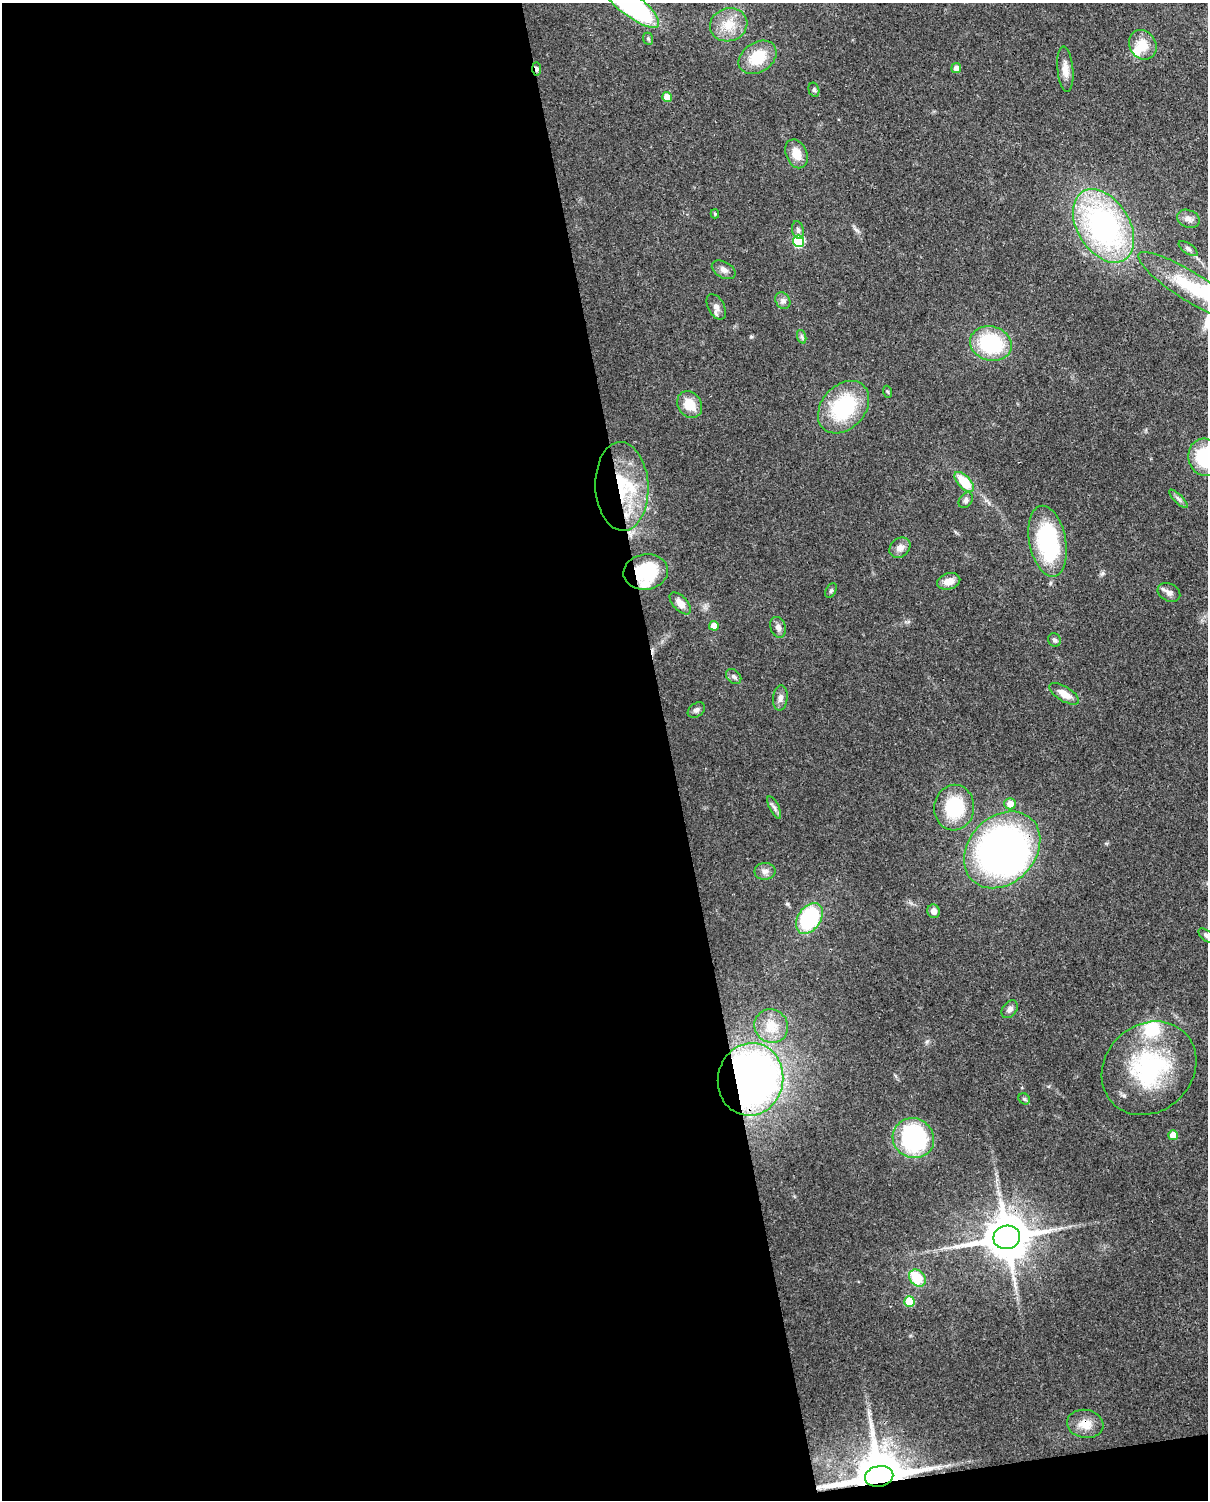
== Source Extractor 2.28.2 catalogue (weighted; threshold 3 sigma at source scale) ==
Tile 9 of 4 x 3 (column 1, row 3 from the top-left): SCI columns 90-1295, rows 153-1650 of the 5005 x 4911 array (HDU 1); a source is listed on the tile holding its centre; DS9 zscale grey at full resolution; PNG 1210 x 1502 px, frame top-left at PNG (2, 3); each listed source drawn as its Kron ellipse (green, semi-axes under 4 px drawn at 4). Shown black and unused: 56% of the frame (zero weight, under 3 of 4 exposures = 7% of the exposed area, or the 3 px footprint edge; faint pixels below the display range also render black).
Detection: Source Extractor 2.28.2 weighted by HDU 2 'WHT'; one run over the whole footprint, this tile lists its part. Background 0.105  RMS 0.0041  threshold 0.0186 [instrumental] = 3 sigma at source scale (4.5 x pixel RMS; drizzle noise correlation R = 1.50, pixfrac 1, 0.05/0.05 arcsec/px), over >= 5 px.
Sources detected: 71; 3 inside a brighter object's white glare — neither listed nor drawn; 3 inside a brighter listed object's ellipse — not listed separately; the other 65 listed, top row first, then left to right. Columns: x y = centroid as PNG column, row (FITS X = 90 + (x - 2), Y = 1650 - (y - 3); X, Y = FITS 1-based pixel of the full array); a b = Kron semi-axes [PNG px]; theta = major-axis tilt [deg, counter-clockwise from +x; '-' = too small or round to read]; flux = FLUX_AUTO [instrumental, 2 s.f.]
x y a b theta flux
631 5 34 11 -37 87
729 25 19 16 19 8.8
648 39 6 5 - 0.66
1143 45 15 13 -59 6.8
758 57 20 15 34 14
956 68 5 5 - 2.4
537 69 7 4 -87 1.3
1065 69 23 8 -85 4.1
814 90 7 5 -75 0.84
667 97 5 5 - 6.3
796 154 15 10 -67 5.9
715 214 4 3 - 0.6
1188 219 12 8 -22 2.2
1103 226 40 26 -58 94
798 230 9 5 -80 1.3
799 241 5 5 - 30
1188 248 11 5 -34 1.2
724 270 13 8 -29 2.1
1191 287 62 14 -32 26
783 301 9 7 -58 1.6
716 307 14 8 -62 2.3
802 337 7 4 -71 0.83
991 344 21 17 -16 32
888 392 6 4 -70 0.54
690 404 14 11 -55 7.8
844 407 29 21 48 33
1205 457 19 16 -76 24
964 482 12 6 -48 13
622 486 44 26 -87 33
1178 499 12 3 -45 1.1
966 500 8 6 52 1.2
1048 541 36 18 -79 44
900 548 11 9 40 3
646 572 22 17 7 23
949 581 12 8 15 4.2
831 591 8 5 62 0.75
1169 592 12 8 -28 2.1
680 603 13 7 -47 3.7
714 626 5 4 - 4.4
778 627 11 7 -71 2.1
1055 640 7 6 - 1.1
734 677 9 6 -45 1.2
1064 694 17 7 -31 5
780 698 13 7 84 2
696 710 9 6 35 1.3
1010 804 6 6 - 3.8
774 808 12 5 -64 1.4
954 808 23 20 85 22
1002 850 43 33 46 180
765 871 10 8 2 2.1
934 911 7 6 - 2.5
809 918 17 11 55 39
1207 936 10 5 -39 1.2
1010 1009 10 7 53 1.6
771 1026 17 16 - 7.5
1149 1068 50 43 43 52
750 1079 36 32 78 270
1024 1099 6 5 - 0.68
1173 1135 5 5 - 6.3
913 1138 21 19 -31 55
1007 1237 13 11 11 1800
917 1278 9 7 -48 15
909 1301 5 5 - 15
1085 1424 18 14 -9 6.1
879 1476 14 10 11 2300
Overlapping masked pixels (flux is a lower limit): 8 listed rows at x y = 537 69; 622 486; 646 572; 1002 850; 750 1079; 1007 1237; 1085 1424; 879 1476
Isophote crosses this tile's border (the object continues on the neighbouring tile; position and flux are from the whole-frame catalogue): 3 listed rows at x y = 631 5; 1205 457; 1207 936
Unlisted compact peaks at least as high as the median listed source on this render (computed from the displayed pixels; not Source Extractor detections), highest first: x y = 751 337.